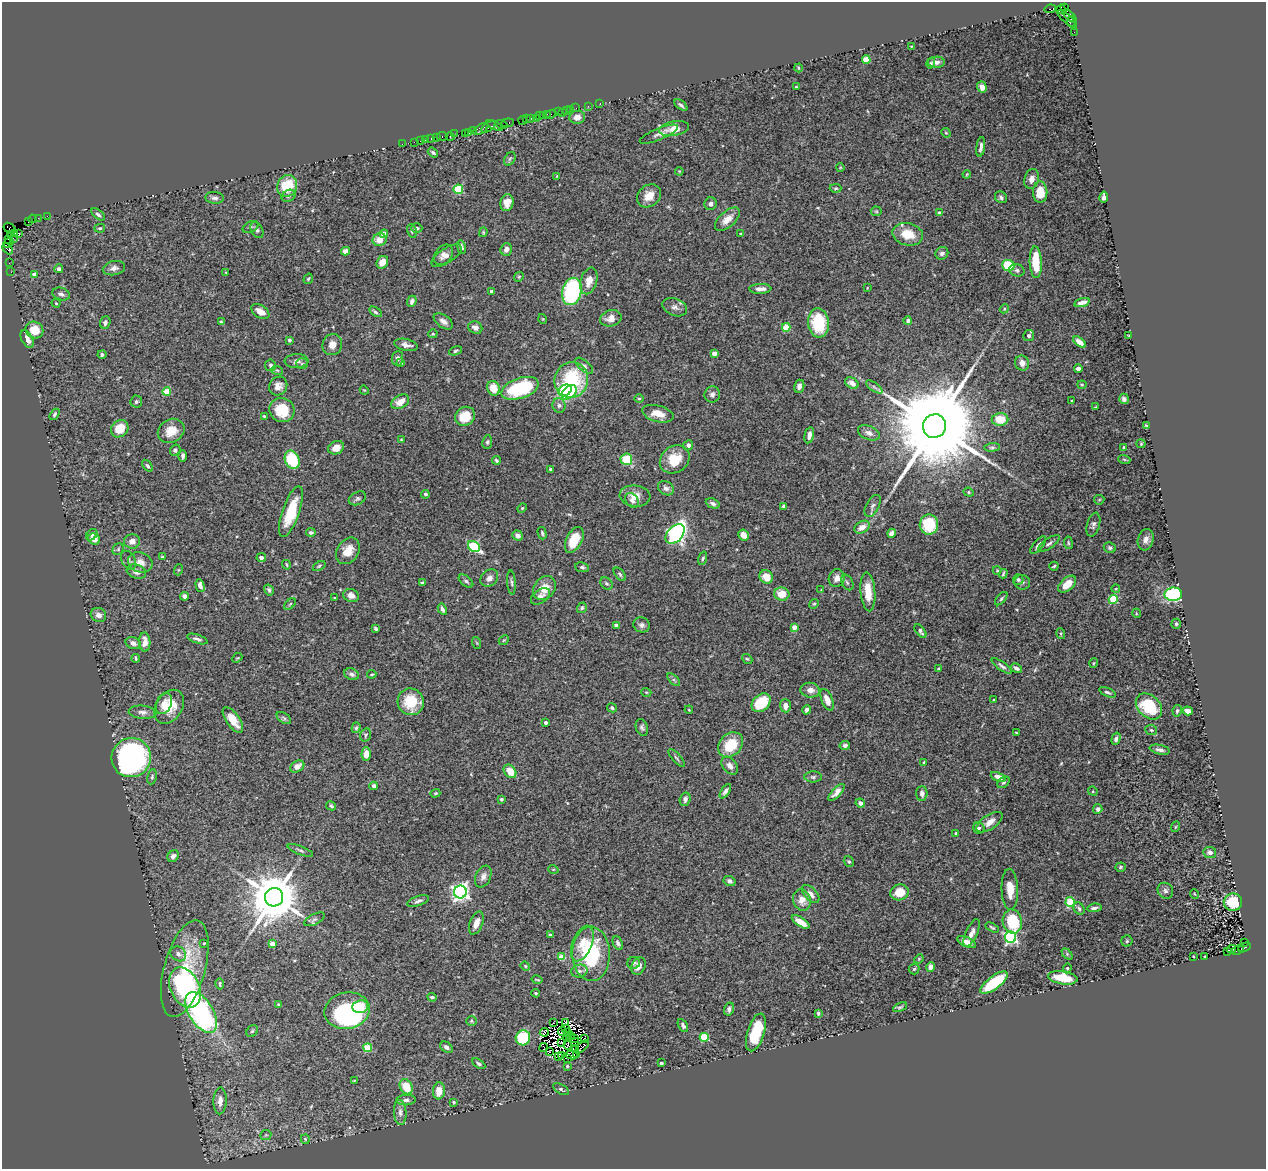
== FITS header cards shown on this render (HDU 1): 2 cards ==
NAXIS1  =                 1264
NAXIS2  =                 1167

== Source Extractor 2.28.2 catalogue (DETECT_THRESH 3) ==
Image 1264 x 1167 px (HDU 1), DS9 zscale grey, 1 PNG px = 1 image px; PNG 1268 x 1171 px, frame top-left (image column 1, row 1167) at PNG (2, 2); each listed source drawn as its Kron ellipse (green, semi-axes under 4 px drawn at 4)
Background 0.375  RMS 0.025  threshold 0.0759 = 3 sigma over >= 5 px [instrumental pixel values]
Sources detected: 482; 10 with non-positive FLUX_AUTO (blend fragments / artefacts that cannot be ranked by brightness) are neither listed nor drawn; the other 472 listed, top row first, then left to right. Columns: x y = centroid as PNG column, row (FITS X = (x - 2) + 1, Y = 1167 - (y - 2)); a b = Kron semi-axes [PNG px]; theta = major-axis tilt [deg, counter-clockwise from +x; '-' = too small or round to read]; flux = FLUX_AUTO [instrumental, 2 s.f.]
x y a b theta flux
1064 7 4 3 - 41
1050 9 6 3 8 84
1061 9 5 4 - 79
1070 16 8 4 -43 350
1067 19 12 3 -41 99
1071 22 5 3 - 130
1074 32 2 2 - 20
911 46 4 2 - 1.1
866 59 4 4 - 36
936 62 8 5 0 7.7
931 63 5 4 - 2.9
798 68 4 3 - 1.4
796 87 3 3 - 1.6
982 87 5 4 - 7.7
600 103 3 2 - 3
681 105 7 4 -40 3.9
588 106 2 2 - 8.8
576 108 2 2 - 21
571 109 3 2 - 7.2
566 110 3 3 - 84
558 112 2 2 - 7.8
562 113 2 2 - 38
547 114 2 2 - 36
551 114 6 3 26 51
543 115 3 2 - 19
539 116 3 2 - 66
577 117 8 6 11 13
536 118 2 2 - 26
526 119 3 2 - 58
530 119 3 2 - 46
523 120 4 3 - 73
508 123 6 3 7 89
502 124 6 3 -15 39
495 125 9 3 -25 120
488 127 8 3 31 200
481 129 8 4 33 100
674 129 15 7 10 20
473 130 3 2 - 30
469 132 4 3 - 39
465 133 2 2 - 17
946 133 5 4 - 2
454 134 3 2 - 15
659 134 21 5 22 7.7
442 136 5 3 - 42
436 137 4 3 - 32
450 137 4 3 - 41
426 139 3 2 - 16
431 139 3 2 - 44
420 141 2 2 - 15
414 142 2 2 - 22
402 144 2 2 - 13
981 147 10 4 82 6.6
433 153 6 3 -38 3.2
510 159 7 5 58 3.1
840 168 4 2 - 1.2
679 171 4 3 - 1.4
967 174 4 3 - 1.5
557 176 3 3 - 1.3
1032 179 10 7 74 11
287 186 11 10 - 61
836 188 6 4 2 2.3
458 189 5 5 - 110
1040 192 10 7 -90 31
288 196 7 5 33 4.8
649 196 13 10 42 22
1001 197 6 5 - 3.9
1104 197 5 4 - 5.7
215 198 9 6 -4 5.6
507 203 8 6 78 15
711 204 6 6 - 5.7
876 211 5 5 - 2.2
939 213 4 3 - 6.4
98 214 8 4 -40 4.2
47 216 2 2 - 16
38 218 2 2 - 11
32 219 4 3 - 30
727 219 15 8 42 18
28 222 3 2 - 32
250 227 8 5 25 3.7
10 228 6 5 - 48
100 228 5 4 - 2.8
417 228 5 4 - 3.5
257 230 9 5 -63 4.6
412 231 7 4 -80 3.2
483 232 5 3 - 1.8
14 233 4 3 - 41
19 233 3 3 - 35
384 234 4 4 - 16
741 234 3 3 - 2.4
908 234 15 11 -13 34
10 235 3 2 - 40
13 238 3 2 - 16
8 239 3 2 - 21
380 240 7 6 - 20
8 243 5 3 - 23
461 247 7 4 -79 5
8 249 6 4 -45 87
506 249 6 5 - 8.2
345 251 4 4 - 9.5
942 253 7 6 - 6.4
443 255 11 8 52 8.7
446 256 17 7 33 8.7
382 262 7 5 57 18
1036 262 16 6 -87 45
9 263 2 2 - 8.9
1008 265 6 5 - 66
114 268 11 7 12 7.4
59 269 4 4 - 5
1017 270 8 6 -19 4.1
11 272 2 2 - 12
226 272 3 2 - 1.1
34 274 4 4 - 9.1
519 277 5 4 - 2.1
308 279 5 3 - 2
589 281 14 8 74 19
867 288 3 2 - 0.99
760 289 11 5 2 8.5
492 291 4 3 - 2.7
572 291 14 9 76 200
61 294 9 6 -18 6.2
412 301 6 4 68 5.4
1082 302 8 4 16 11
56 303 4 3 - 1.8
675 307 13 8 -22 8.8
1004 309 5 3 - 1.6
260 311 10 6 -35 15
375 312 7 3 -33 2.8
611 318 11 8 16 16
543 319 5 3 - 1.3
443 321 11 6 -37 8.3
908 321 4 3 - 3.1
105 322 6 5 - 4.8
221 322 4 3 - 2.7
818 323 15 10 -83 79
786 327 4 4 - 46
475 328 7 6 - 7.2
34 330 9 8 - 33
433 334 4 4 - 1.9
1029 336 5 5 - 4.5
1129 336 3 2 - 1.2
27 339 9 5 -62 13
289 340 3 3 - 4.4
1080 342 7 4 -37 9.4
332 345 11 9 67 13
406 345 12 6 -12 9.1
456 351 7 4 19 2.5
714 353 4 4 - 16
102 355 4 4 - 4.4
397 358 7 5 86 4.9
296 361 12 7 4 6.6
401 363 3 3 - 2.3
1022 363 7 7 - 12
302 364 6 5 - 3
270 365 6 5 - 3.7
584 366 11 5 -40 5.1
1078 368 4 3 - 4.2
277 370 6 3 -18 1.9
571 380 18 16 65 130
852 383 7 5 -32 8.5
1082 385 4 4 - 1.8
278 386 10 8 51 11
799 386 6 5 - 6.6
874 387 9 3 -34 3.9
493 388 7 6 - 25
520 388 19 10 19 150
364 390 5 3 - 1.6
565 390 7 5 27 53
167 392 4 4 - 42
569 392 9 5 43 96
712 394 8 7 - 6.1
639 399 5 3 - 1.8
1124 399 5 4 - 5.1
136 401 6 6 - 3.3
1072 401 3 2 - 1.6
400 402 9 6 29 21
559 406 7 6 - 4.8
1095 407 4 2 - 1.1
282 410 13 12 - 51
55 414 6 4 58 3.6
658 414 16 8 -15 23
264 416 4 3 - 1.8
465 416 10 9 - 40
1000 419 8 6 2 37
1146 425 4 3 - 1.8
934 426 12 11 - 54000
120 429 9 8 - 34
171 431 14 11 31 24
869 433 11 7 -22 9.1
809 435 8 4 77 10
401 440 4 2 - 1.1
487 442 7 5 81 2.8
1141 444 4 4 - 2
688 445 5 5 - 4.9
992 447 7 4 4 3.1
336 448 8 6 28 13
1124 448 4 3 - 2.6
175 450 6 5 - 3.6
183 456 6 3 90 5
626 459 6 5 - 41
675 459 15 13 35 41
1124 459 6 4 -19 2.1
292 460 9 7 -66 75
496 460 4 3 - 2.7
148 466 7 4 -55 3.5
550 469 3 3 - 2.1
666 488 8 6 -33 6.1
969 492 5 4 - 2.2
425 494 4 4 - 3.8
635 496 15 10 -5 18
357 498 9 6 27 4.1
632 500 8 6 -52 5.4
1099 500 5 5 - 2.1
713 503 7 4 -24 5.2
784 506 4 3 - 3.8
873 506 12 6 62 6
522 508 5 4 - 2.1
291 512 26 8 71 60
929 525 10 9 - 63
1093 525 12 6 74 5.6
862 527 8 5 29 15
311 532 5 4 - 4.3
542 533 6 3 -75 2.7
892 533 5 4 - 6.9
675 534 11 7 47 410
92 535 6 5 - 3.5
743 535 5 5 - 13
518 536 6 5 - 7.8
94 539 6 5 - 16
574 540 14 8 63 43
1146 540 11 8 74 9.8
132 541 8 7 - 13
1049 543 13 5 35 5.4
1068 543 6 3 -82 2.1
1038 545 11 4 51 6
474 546 6 5 - 140
1110 548 6 5 - 3.6
118 549 6 5 - 2.8
348 551 14 10 55 21
162 557 3 3 - 2.4
261 558 4 4 - 5.5
703 558 7 3 72 2.7
129 560 10 6 -61 5.5
140 562 12 10 -22 14
286 565 5 3 - 1.9
319 566 7 4 31 2.6
1054 566 5 3 - 2.1
582 567 7 5 -9 3.5
178 570 5 3 - 1.8
997 570 4 4 - 1.6
136 572 10 7 -18 12
620 574 8 4 -53 3.4
1003 574 5 2 - 2.2
766 577 7 6 - 21
489 578 10 7 41 9.9
837 578 9 8 - 11
1018 579 5 5 - 3.3
466 581 8 5 -39 4
511 582 12 3 -85 3.7
847 582 8 5 -62 4.2
1022 582 8 7 - 4.7
422 583 4 3 - 2.6
606 583 7 5 -43 3.7
1067 584 10 6 42 26
200 586 7 4 -75 6.6
544 588 13 10 56 21
1116 589 4 3 - 1.3
269 590 6 4 -57 4
821 590 4 4 - 1.4
868 592 19 7 -85 27
782 594 7 6 - 27
1173 594 9 6 2 190
185 596 4 4 - 8
351 596 8 6 -23 10
540 596 11 6 34 8.5
334 598 3 2 - 1.7
1001 599 8 4 48 3
1113 599 4 4 - 81
290 604 7 4 45 2.1
814 604 5 4 - 2.3
582 608 5 4 - 3
442 609 6 3 -61 5.1
1136 613 5 3 - 1.5
98 615 8 7 - 9.8
1176 624 5 4 - 2.8
616 625 4 3 - 3.3
642 625 8 7 - 6.5
794 627 4 4 - 18
376 629 4 3 - 2.5
920 631 8 4 -51 7
1061 634 5 3 - 1.7
197 639 11 4 -19 5.2
504 640 6 4 43 2.1
145 642 10 5 -86 16
133 643 8 5 -24 9.2
477 643 6 4 -70 1.8
136 658 4 3 - 2.3
237 658 5 4 - 1.9
747 659 5 4 - 1.9
1094 663 5 3 - 1.6
1002 666 12 4 -35 5.3
1016 668 6 4 -31 5.7
939 669 4 3 - 2
352 674 7 5 -21 5.2
372 674 4 3 - 2.1
674 680 8 4 -45 2.7
810 690 9 7 -8 12
646 692 5 3 - 1.6
1107 692 9 4 -24 3.5
827 700 11 5 -67 15
993 700 4 2 - 1.1
411 702 13 13 - 53
164 703 11 7 69 13
761 703 11 8 43 52
785 706 7 5 -86 9.8
1149 706 15 11 -44 76
169 707 18 13 57 40
612 708 5 4 - 2.8
689 710 4 3 - 1.4
806 710 5 4 - 5.7
1177 711 6 4 79 3.1
1188 711 5 4 - 11
142 712 14 6 -5 7.8
284 718 8 5 -36 3.3
233 720 15 6 -55 26
546 723 3 3 - 5.4
642 727 9 6 -71 4.3
356 728 5 4 - 2.7
1151 730 6 5 - 2.9
1016 733 3 3 - 1.5
365 735 7 5 73 3
1116 739 6 4 72 5
731 745 14 11 46 48
845 745 5 4 - 5.5
1160 750 10 4 -11 5.6
366 754 6 4 88 16
131 758 20 19 - 480
677 758 11 3 -49 3.5
924 762 3 3 - 2.2
297 766 7 5 31 13
730 766 10 6 -52 8.7
510 771 7 5 -52 25
152 777 7 5 80 3.2
813 777 8 5 0 3.7
998 777 8 4 -22 9.3
1003 782 7 4 38 3
374 786 4 4 - 8.5
725 791 8 4 56 5.4
1093 791 5 4 - 2
836 792 11 4 47 8.9
435 793 5 4 - 2.1
922 793 7 5 88 5
501 799 4 4 - 2.7
685 799 7 5 73 6
860 803 5 4 - 6.6
331 806 5 4 - 2.9
1098 809 5 4 - 4.4
989 822 15 7 34 16
1175 827 5 3 - 1.6
979 828 6 5 - 3.7
956 833 3 2 - 1.6
300 850 13 4 -21 4.4
1210 852 6 5 - 5.4
173 856 6 5 - 6.7
849 862 6 4 -55 3.1
1120 867 5 4 - 2.5
553 869 5 3 - 1.5
483 876 11 7 67 8.5
729 881 6 5 - 4.8
1010 889 21 8 -88 23
1165 891 8 7 - 5.3
460 892 6 6 - 770
900 892 9 7 20 29
811 894 11 6 -45 9.6
1195 894 5 3 - 1.4
274 897 9 9 - 11000
802 900 11 9 -74 17
418 901 11 5 19 5.4
1070 902 5 4 - 69
1233 902 9 8 - 54
1094 908 7 3 8 4.7
1079 909 6 5 - 3.6
315 919 11 5 27 4.3
1012 921 12 9 -78 86
801 922 10 4 -33 17
476 923 12 6 68 13
992 927 7 3 -28 2.5
972 933 15 5 65 8.8
550 935 4 3 - 7.2
1011 937 6 5 - 280
1127 941 5 5 - 2.6
966 942 10 4 -25 17
1245 942 3 2 - 200
204 943 3 3 - 1.5
582 943 19 9 68 22
618 943 7 4 -64 4.8
272 944 4 4 - 15
1245 947 6 4 28 950
1231 949 4 3 - 2.3
1237 950 6 3 24 49
1228 951 3 2 - 1.4
178 954 8 7 - 6.6
591 954 27 19 -88 150
1067 954 6 4 -46 2.6
1193 956 3 2 - 1.1
562 957 4 4 - 38
1205 957 3 2 - 1.8
919 959 5 4 - 1.9
634 963 6 6 - 3.4
525 966 5 4 - 2.3
638 966 9 6 68 15
931 967 5 4 - 12
185 968 50 20 75 110
1067 968 5 4 - 2.2
914 969 5 5 - 2.6
579 971 8 6 12 6.1
1063 978 15 6 -9 54
537 980 5 2 - 1.6
994 983 16 6 36 92
220 984 5 2 - 2.2
185 988 21 14 -65 270
536 993 4 3 - 2.3
432 997 4 3 - 2.9
279 1005 4 3 - 2.1
360 1007 8 6 8 19
900 1007 7 4 24 2.7
729 1009 6 5 - 5
347 1011 23 18 13 210
201 1012 23 12 -58 340
818 1013 4 3 - 2.8
471 1021 5 4 - 2.1
565 1022 3 3 - 6.1
553 1023 2 2 - 1.3
683 1025 7 4 -61 4.8
565 1028 3 2 - 0.77
252 1031 6 5 - 2.7
562 1031 4 2 - 1.5
544 1032 4 2 - 6.2
756 1032 19 8 73 66
568 1033 3 2 - 1.5
570 1036 4 2 - 3.3
704 1037 4 4 - 73
523 1038 7 7 - 100
566 1038 3 2 - 2.3
575 1038 4 2 - 1.8
584 1038 3 2 - 1.4
574 1042 3 2 - 2.3
562 1043 3 2 - 0.37
568 1045 4 2 - 0.97
446 1047 7 4 -37 5.2
544 1047 4 2 - 0.53
582 1047 8 2 43 2.1
368 1048 4 4 - 61
576 1050 2 2 - 1.3
549 1052 4 2 - 1.4
572 1055 6 3 -10 3.2
576 1055 3 2 - 36
562 1056 4 2 - 0.082
558 1057 4 3 - 5.4
567 1058 3 2 - 1.8
661 1063 3 3 - 3.1
479 1064 7 4 -32 3.7
567 1066 3 3 - 2.3
354 1080 3 2 - 1.2
406 1087 8 6 -62 37
561 1089 9 4 -31 3.7
439 1091 8 6 84 22
406 1100 10 5 4 5.1
220 1101 13 6 89 13
454 1102 3 2 - 1.9
400 1112 12 6 -86 7.7
266 1135 5 5 - 2.3
305 1139 5 3 - 2.1
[10 non-positive-flux detections neither listed nor drawn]